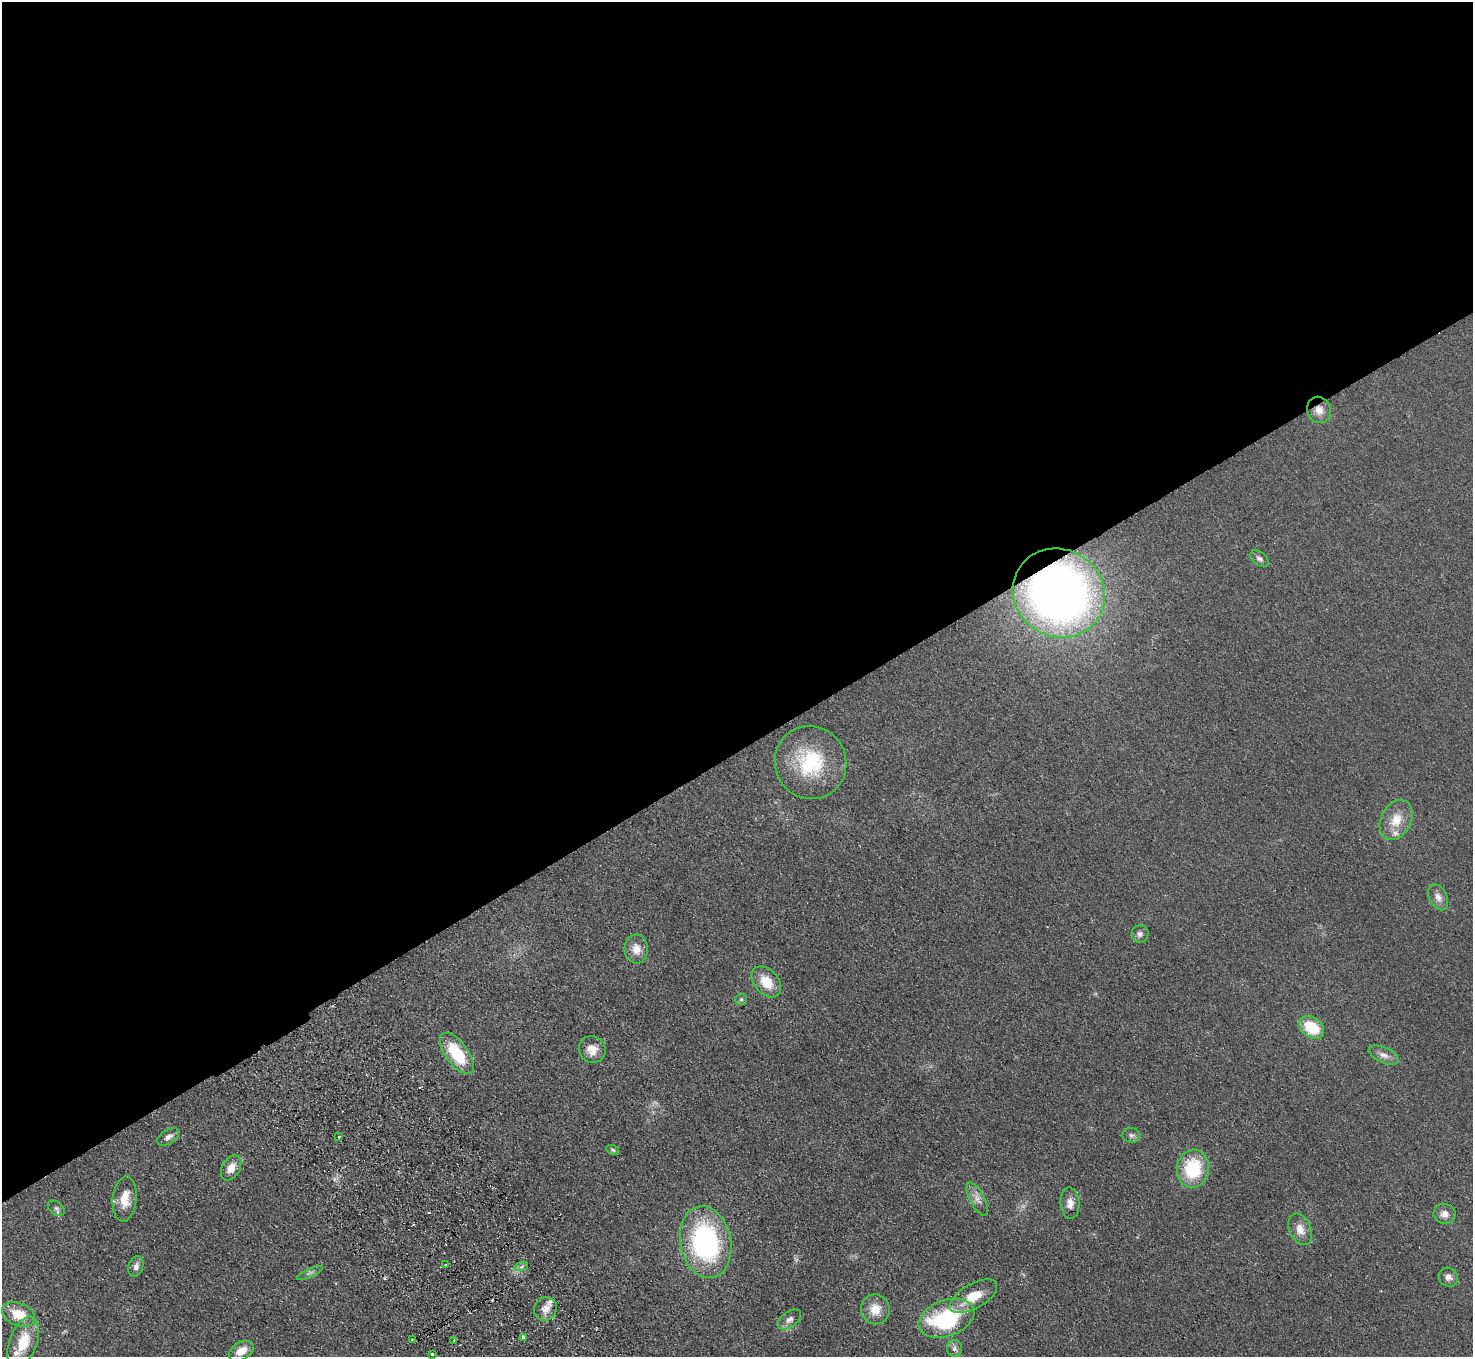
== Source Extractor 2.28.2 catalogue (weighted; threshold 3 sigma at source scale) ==
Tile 2 of 4 x 4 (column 2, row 1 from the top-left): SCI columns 1522-2992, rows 4263-5617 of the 5984 x 5950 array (HDU 1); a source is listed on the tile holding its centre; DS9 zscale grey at full resolution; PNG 1475 x 1359 px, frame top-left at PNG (2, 2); each listed source drawn as its Kron ellipse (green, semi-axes under 4 px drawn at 4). Shown black and unused: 56% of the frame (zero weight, under 2 of 3 exposures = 3% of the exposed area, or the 3 px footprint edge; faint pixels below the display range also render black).
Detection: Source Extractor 2.28.2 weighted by HDU 2 'WHT'; one run over the whole footprint, this tile lists its part. Background 0.0733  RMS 0.01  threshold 0.0457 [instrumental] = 3 sigma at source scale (4.5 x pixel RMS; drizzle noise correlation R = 1.50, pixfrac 1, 0.05/0.05 arcsec/px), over >= 5 px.
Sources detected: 52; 4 cosmic-ray / hot-pixel residue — neither listed nor drawn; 3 inside a brighter listed object's ellipse — not listed separately; the other 45 listed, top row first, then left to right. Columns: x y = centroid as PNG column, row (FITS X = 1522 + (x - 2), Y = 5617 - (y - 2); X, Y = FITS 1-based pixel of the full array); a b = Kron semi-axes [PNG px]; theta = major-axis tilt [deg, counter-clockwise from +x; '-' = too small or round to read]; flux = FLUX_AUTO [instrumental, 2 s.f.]
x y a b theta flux
1319 410 13 11 -69 9.4
1259 559 10 6 -37 3.6
1059 593 47 43 -30 660
811 762 37 35 -61 70
1396 820 21 15 64 18
1438 897 14 9 -63 6.2
1140 934 9 8 - 3.6
636 949 14 11 -86 11
766 982 18 12 -49 20
741 999 6 5 - 1.8
1312 1027 13 10 -35 37
592 1050 14 13 - 11
457 1053 24 11 -54 47
1384 1055 16 7 -24 6.6
1132 1135 9 7 -10 3.1
168 1137 12 7 34 4.8
339 1137 3 3 - 3.4
613 1150 6 5 - 1.7
231 1168 14 8 60 9.6
1193 1169 19 16 83 53
125 1199 22 12 84 17
977 1199 18 7 -62 6.9
1070 1203 16 9 -87 7.7
56 1208 9 6 -38 2.7
1445 1214 11 10 - 6.8
1300 1229 16 11 -67 11
706 1242 36 25 -79 160
445 1265 3 3 - 1.1
136 1266 10 7 72 4.5
521 1267 7 4 19 2.2
310 1273 14 3 24 2.4
1448 1277 10 9 - 4.9
973 1296 26 12 30 23
545 1309 12 11 - 8.6
875 1309 15 14 - 15
19 1314 17 11 -23 23
947 1318 29 18 20 98
789 1320 13 7 36 4.8
524 1337 4 3 - 18
412 1339 3 2 - 1.6
454 1340 3 2 - 0.99
23 1342 27 13 70 29
955 1348 8 7 - 3.6
241 1351 13 8 30 12
432 1354 4 3 - 1.9
Overlapping masked pixels (flux is a lower limit): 2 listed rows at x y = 1319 410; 1059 593